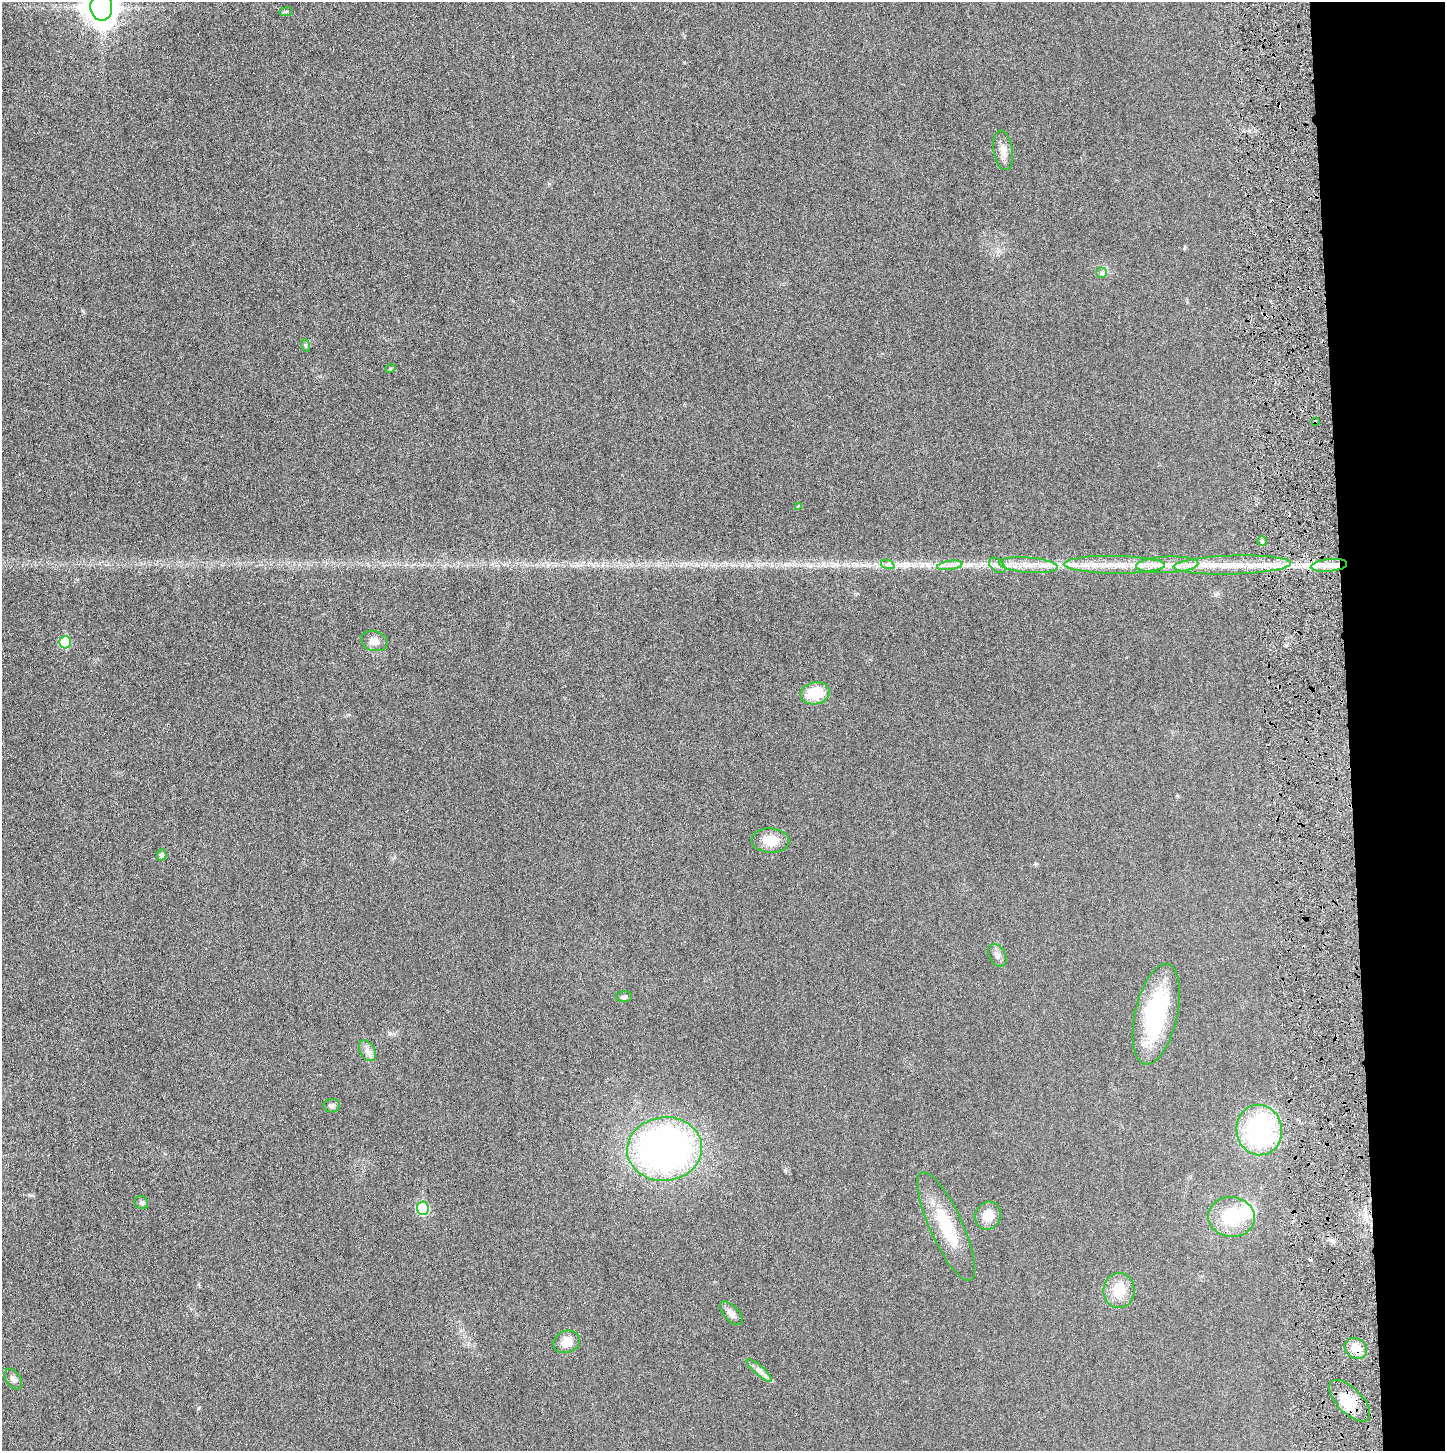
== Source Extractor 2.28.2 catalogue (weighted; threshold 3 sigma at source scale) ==
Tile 6 of 3 x 3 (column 3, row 2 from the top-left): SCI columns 2898-4340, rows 1482-2930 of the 4341 x 4384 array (HDU 1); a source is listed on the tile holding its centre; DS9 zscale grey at full resolution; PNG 1447 x 1453 px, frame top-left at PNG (2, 2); each listed source drawn as its Kron ellipse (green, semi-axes under 4 px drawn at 4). Shown black and unused: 7% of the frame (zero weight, under 3 of 6 exposures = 1% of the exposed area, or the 3 px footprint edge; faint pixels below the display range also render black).
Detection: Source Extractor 2.28.2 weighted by HDU 2 'WHT'; one run over the whole footprint, this tile lists its part. Background 0.0196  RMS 0.0039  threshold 0.0159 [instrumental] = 3 sigma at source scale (4.09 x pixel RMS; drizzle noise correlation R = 1.36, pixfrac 0.8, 0.05/0.05 arcsec/px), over >= 5 px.
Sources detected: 49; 1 inside a brighter object's white glare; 2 cosmic-ray / hot-pixel residue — neither listed nor drawn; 5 inside a brighter listed object's ellipse — not listed separately; the other 41 listed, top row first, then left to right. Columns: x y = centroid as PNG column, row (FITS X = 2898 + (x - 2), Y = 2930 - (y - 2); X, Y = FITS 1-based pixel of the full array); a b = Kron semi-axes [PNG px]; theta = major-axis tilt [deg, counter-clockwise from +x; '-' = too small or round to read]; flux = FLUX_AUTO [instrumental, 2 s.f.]
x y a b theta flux
101 7 13 11 -87 600
286 12 7 3 8 0.41
1003 150 20 9 -81 3.2
1102 273 5 5 - 0.76
305 345 6 4 -71 0.46
390 369 5 3 - 0.36
1315 422 3 2 - 0.58
798 506 3 3 - 0.27
1262 541 5 5 - 0.61
888 565 7 4 -18 0.84
950 565 13 4 9 1.7
997 565 9 6 -40 1.3
1028 565 29 7 -4 5.7
1114 565 50 9 -1 11
1167 565 31 8 3 6.8
1232 565 59 9 2 14
1329 565 18 6 6 4.2
374 641 13 10 -16 2.7
65 642 6 5 - 15
815 693 15 11 11 11
770 840 19 12 -2 6.2
161 855 5 5 - 1
997 955 12 8 -62 1.7
624 997 8 5 4 0.89
1156 1014 51 21 77 35
367 1051 11 7 -59 1.9
332 1106 8 6 2 1.2
1259 1130 25 23 -79 48
665 1149 37 32 6 150
141 1203 7 6 - 0.82
423 1208 7 6 - 23
988 1216 14 12 67 4.7
1232 1217 23 20 -6 16
946 1226 59 16 -65 15
1119 1290 17 15 -88 7.6
731 1313 15 7 -46 2.1
567 1342 14 11 21 4.3
1356 1348 12 10 -33 4.6
759 1370 16 4 -42 1.7
13 1379 11 7 -56 1.7
1350 1401 26 12 -46 7.8
Overlapping masked pixels (flux is a lower limit): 2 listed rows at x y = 1315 422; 1356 1348
Isophote crosses this tile's border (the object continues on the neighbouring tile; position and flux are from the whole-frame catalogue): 1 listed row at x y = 101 7
Unlisted compact peaks at least as high as the median listed source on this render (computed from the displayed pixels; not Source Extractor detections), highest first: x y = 785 1170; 1184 248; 199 1408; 390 1033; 198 1284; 549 184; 29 1195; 1036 864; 1286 645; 900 565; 684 62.